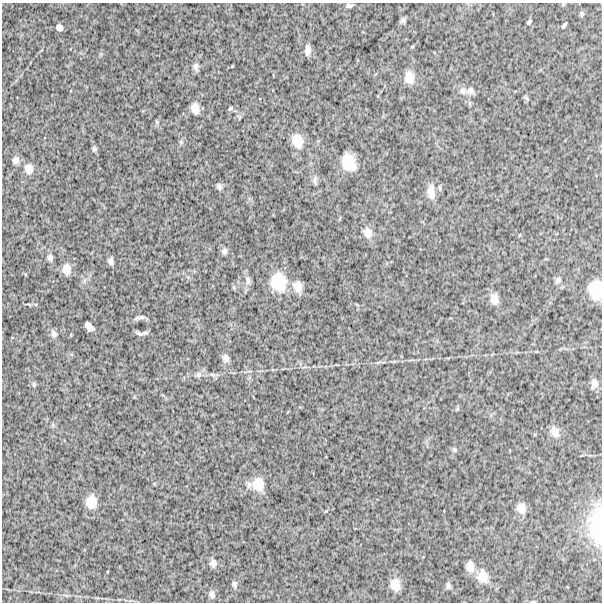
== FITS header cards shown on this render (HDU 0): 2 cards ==
NAXIS1  =                  600
NAXIS2  =                  600

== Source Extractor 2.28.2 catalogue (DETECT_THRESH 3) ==
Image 600 x 600 px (HDU 0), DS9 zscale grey, 1 PNG px = 1 image px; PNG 604 x 604 px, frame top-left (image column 1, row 600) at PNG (2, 3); no overlay
Background 1290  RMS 250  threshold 743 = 3 sigma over >= 5 px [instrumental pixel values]
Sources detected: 57; all 57 listed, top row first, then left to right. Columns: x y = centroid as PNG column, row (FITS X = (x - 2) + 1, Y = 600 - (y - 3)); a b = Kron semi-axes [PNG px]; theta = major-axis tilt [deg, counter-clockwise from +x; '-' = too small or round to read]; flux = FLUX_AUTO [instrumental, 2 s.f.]
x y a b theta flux
349 5 9 4 5 43000
582 13 7 5 -89 30000
403 20 8 6 -19 37000
529 22 6 3 53 32000
564 25 6 3 55 33000
59 27 7 6 - 68000
412 47 5 3 - 16000
307 50 11 6 87 78000
232 66 3 3 - 11000
196 67 11 6 -87 61000
409 78 14 10 -84 180000
463 91 10 8 -56 75000
471 91 10 9 - 80000
195 108 11 7 -80 140000
230 108 7 4 44 26000
297 141 16 12 -74 250000
181 142 6 4 -47 25000
94 149 7 6 - 33000
16 160 9 8 - 71000
348 162 15 11 -73 370000
29 169 12 10 -83 130000
315 180 11 5 68 48000
219 186 8 6 -70 48000
431 192 19 10 -85 170000
368 233 13 11 -72 130000
224 251 8 7 - 52000
50 258 7 6 - 52000
110 261 8 6 -89 59000
66 269 13 9 -89 140000
248 280 12 7 -87 73000
558 280 9 7 63 52000
278 282 21 16 -78 480000
298 286 13 10 -72 150000
596 290 16 11 -86 410000
494 299 13 9 -83 130000
140 317 13 5 7 47000
89 326 10 5 -44 93000
54 334 10 7 -60 58000
140 334 12 5 -19 41000
226 358 10 8 -71 74000
213 374 9 4 -9 40000
198 375 8 7 - 53000
594 383 11 9 -68 91000
34 385 8 4 -90 23000
555 432 15 10 -62 140000
454 450 7 5 -59 30000
258 484 17 14 -87 270000
91 502 14 12 88 220000
521 508 14 11 -68 160000
597 525 49 17 88 750000
213 563 9 8 - 74000
470 566 14 10 -85 140000
483 577 16 12 -81 220000
234 584 8 7 - 43000
395 585 13 10 -81 200000
448 586 9 6 82 41000
212 594 10 7 -79 60000
At the frame edge (FLAGS 8, measured only in part): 2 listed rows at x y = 596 290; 597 525